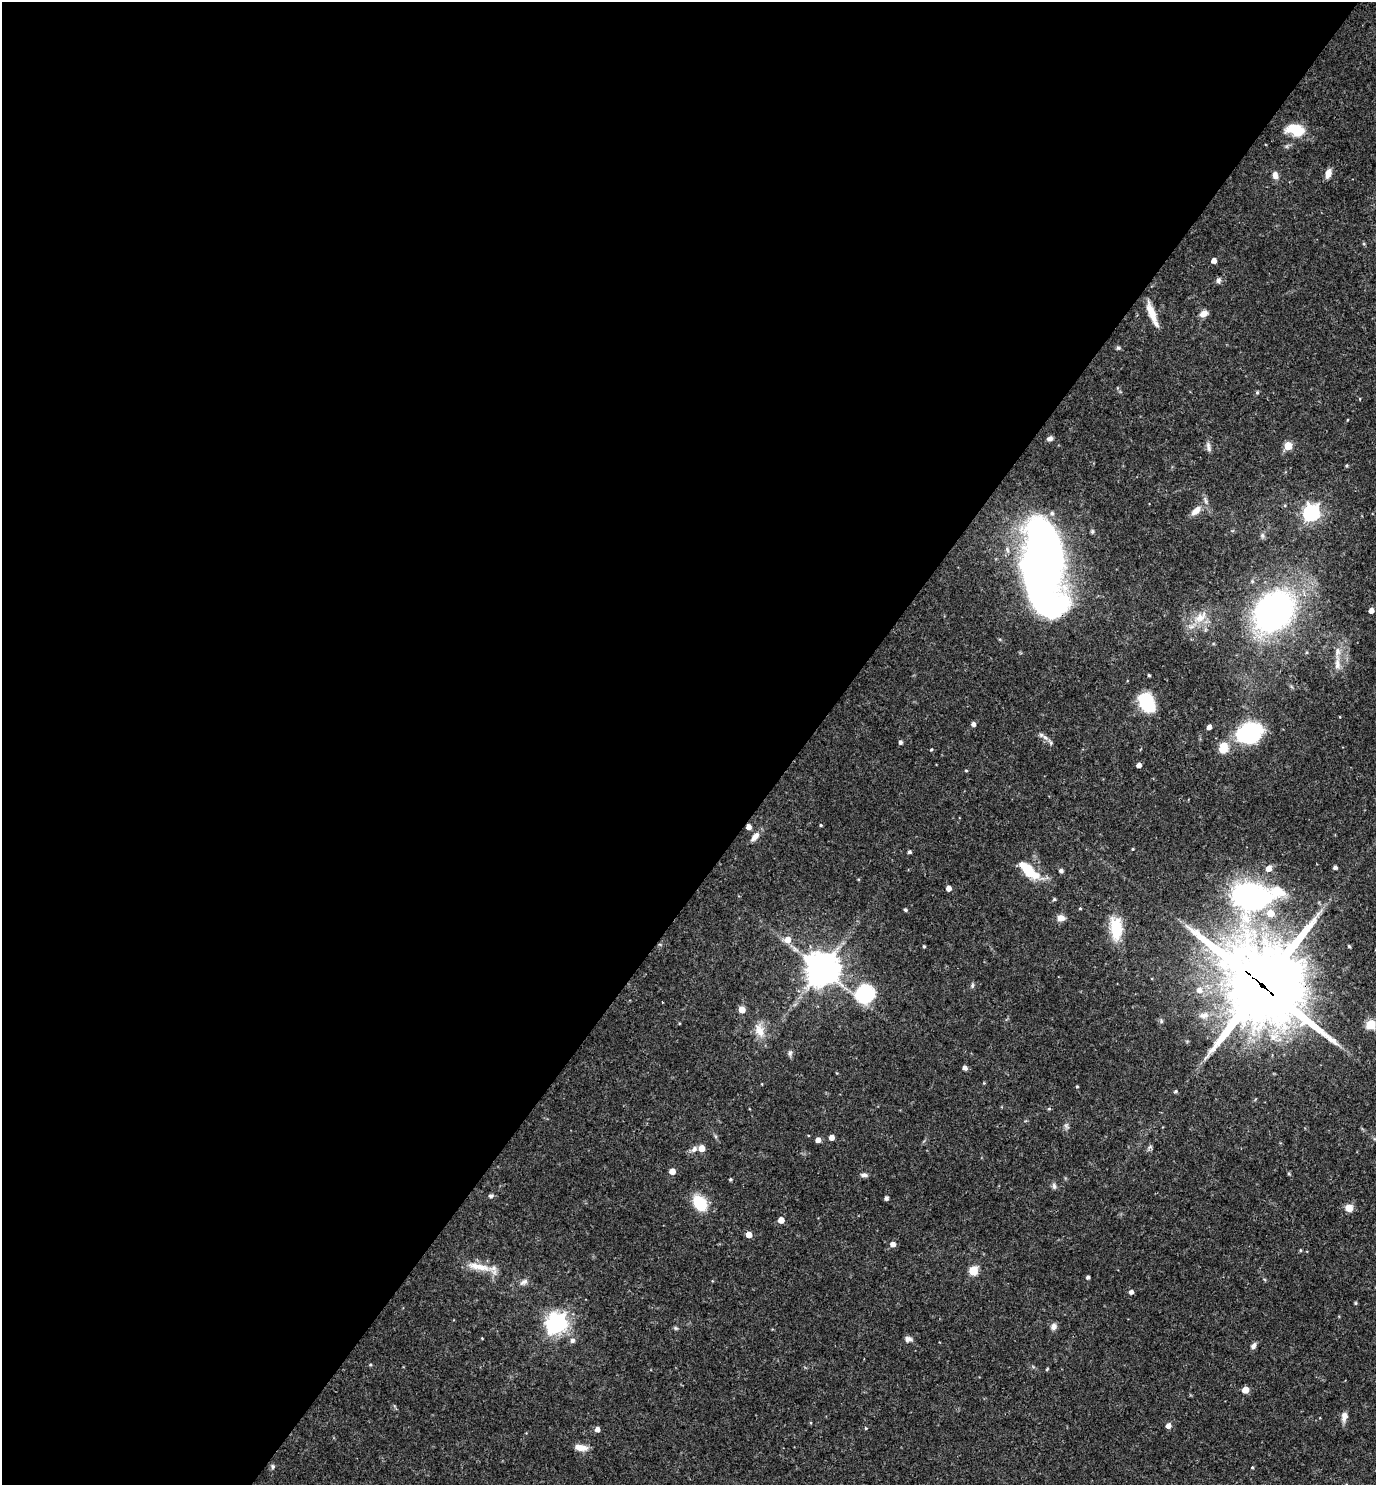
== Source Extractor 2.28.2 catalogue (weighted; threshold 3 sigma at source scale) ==
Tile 5 of 4 x 4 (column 1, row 2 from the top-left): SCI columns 149-1522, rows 2967-4449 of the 5936 x 5932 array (HDU 1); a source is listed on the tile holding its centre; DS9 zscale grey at full resolution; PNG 1378 x 1487 px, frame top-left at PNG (2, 2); no overlay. Shown black and unused: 58% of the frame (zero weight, under 3 of 4 exposures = <1% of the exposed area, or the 3 px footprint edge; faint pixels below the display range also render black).
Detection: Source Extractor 2.28.2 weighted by HDU 2 'WHT'; one run over the whole footprint, this tile lists its part. Background 0.0538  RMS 0.0032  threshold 0.0146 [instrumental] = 3 sigma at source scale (4.5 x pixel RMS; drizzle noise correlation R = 1.50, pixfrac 1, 0.05/0.05 arcsec/px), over >= 5 px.
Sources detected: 112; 6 inside a brighter listed object's ellipse — not listed separately; the other 106 listed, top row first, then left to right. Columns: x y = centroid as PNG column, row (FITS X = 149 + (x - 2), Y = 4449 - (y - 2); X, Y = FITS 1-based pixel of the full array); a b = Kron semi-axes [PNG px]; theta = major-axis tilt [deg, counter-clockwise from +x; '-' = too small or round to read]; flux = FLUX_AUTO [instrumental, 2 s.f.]
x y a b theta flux
1296 130 22 13 -11 8.4
1328 173 9 6 75 2.6
1275 175 9 7 -84 1.7
1364 244 5 3 - 0.32
1214 261 5 4 - 1.8
1218 281 7 6 - 0.88
1152 313 27 8 -69 4.7
1204 313 9 7 33 2.1
1118 348 6 5 - 0.52
1257 392 5 4 - 0.45
1050 438 7 5 9 1.1
1288 446 5 5 - 9.8
1208 447 15 6 -79 1.3
1347 466 5 4 - 0.4
1196 511 15 8 44 2.8
1311 513 7 7 - 100
1262 535 7 5 70 0.74
1043 566 63 29 -88 380
1371 610 4 4 - 2.1
1274 611 35 27 46 110
1200 617 23 12 36 5.7
1337 664 18 7 89 2.4
1149 675 3 3 - 0.41
1147 703 17 10 -60 21
973 724 4 4 - 1.3
1209 727 4 4 - 1.8
1249 733 21 15 21 38
1045 737 9 5 -36 1.3
900 742 4 4 - 0.88
1223 747 15 12 75 4.7
931 750 3 3 - 0.35
1139 765 4 4 - 1.8
966 770 5 3 - 0.3
821 825 4 3 - 0.36
748 827 5 4 - 2
755 836 15 7 48 2.1
1133 849 3 3 - 0.27
909 852 4 4 - 0.66
1335 867 4 4 - 1
1028 870 27 11 -41 10
1061 870 4 4 - 0.92
948 888 4 4 - 2.1
1251 896 50 34 -4 69
1080 908 4 3 - 0.3
905 910 4 4 - 0.54
1060 918 8 6 -3 2.4
1116 929 26 13 -87 11
787 939 7 7 - 2.8
924 946 4 3 - 0.42
1349 946 4 3 - 0.38
821 969 11 11 - 530
972 985 7 4 72 0.56
1262 985 32 26 -43 3600
1199 990 8 8 - 2.1
865 994 23 21 39 17
742 1010 5 5 - 3.9
1204 1015 15 9 6 2.6
1161 1021 6 4 -89 0.5
1370 1025 5 5 - 16
759 1030 20 10 -68 4.1
1274 1037 15 10 30 4.1
790 1053 8 5 88 0.81
965 1068 5 5 - 1.2
1077 1086 4 3 - 0.3
1176 1091 5 4 - 0.51
1049 1109 5 4 - 0.41
1066 1126 8 5 -36 0.73
831 1137 4 4 - 2.2
818 1140 4 4 - 2
1150 1147 7 4 34 0.62
702 1148 5 5 - 3.9
694 1149 9 6 48 1.4
672 1171 4 4 - 3.2
1289 1174 5 4 - 0.4
864 1175 8 5 -7 1
730 1179 4 3 - 0.4
1054 1186 9 5 -75 0.84
491 1196 6 5 - 0.77
886 1198 4 4 - 1
700 1203 17 12 -56 10
1349 1208 8 7 - 3.3
781 1220 4 4 - 3.2
749 1235 5 4 - 3.2
893 1244 5 5 - 1.9
1300 1250 5 3 - 0.34
479 1267 39 8 -11 5.7
973 1271 5 5 - 15
1088 1277 4 3 - 0.77
524 1282 12 6 31 1.4
1131 1292 5 5 - 1.1
1356 1303 5 3 - 0.36
556 1323 9 7 34 200
1053 1327 9 7 68 1.4
675 1328 6 5 - 0.47
908 1339 9 7 6 1.2
572 1340 6 5 - 1.1
1253 1346 8 5 54 1.3
370 1365 5 4 - 0.42
1047 1369 5 3 - 0.29
1245 1390 5 5 - 5.2
1344 1416 12 7 84 1.9
1168 1426 5 4 - 2
597 1429 5 4 - 1.6
580 1448 16 7 -8 2.7
273 1466 7 6 - 0.66
1252 1467 3 3 - 0.33
Overlapping masked pixels (flux is a lower limit): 3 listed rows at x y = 1043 566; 748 827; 1262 985